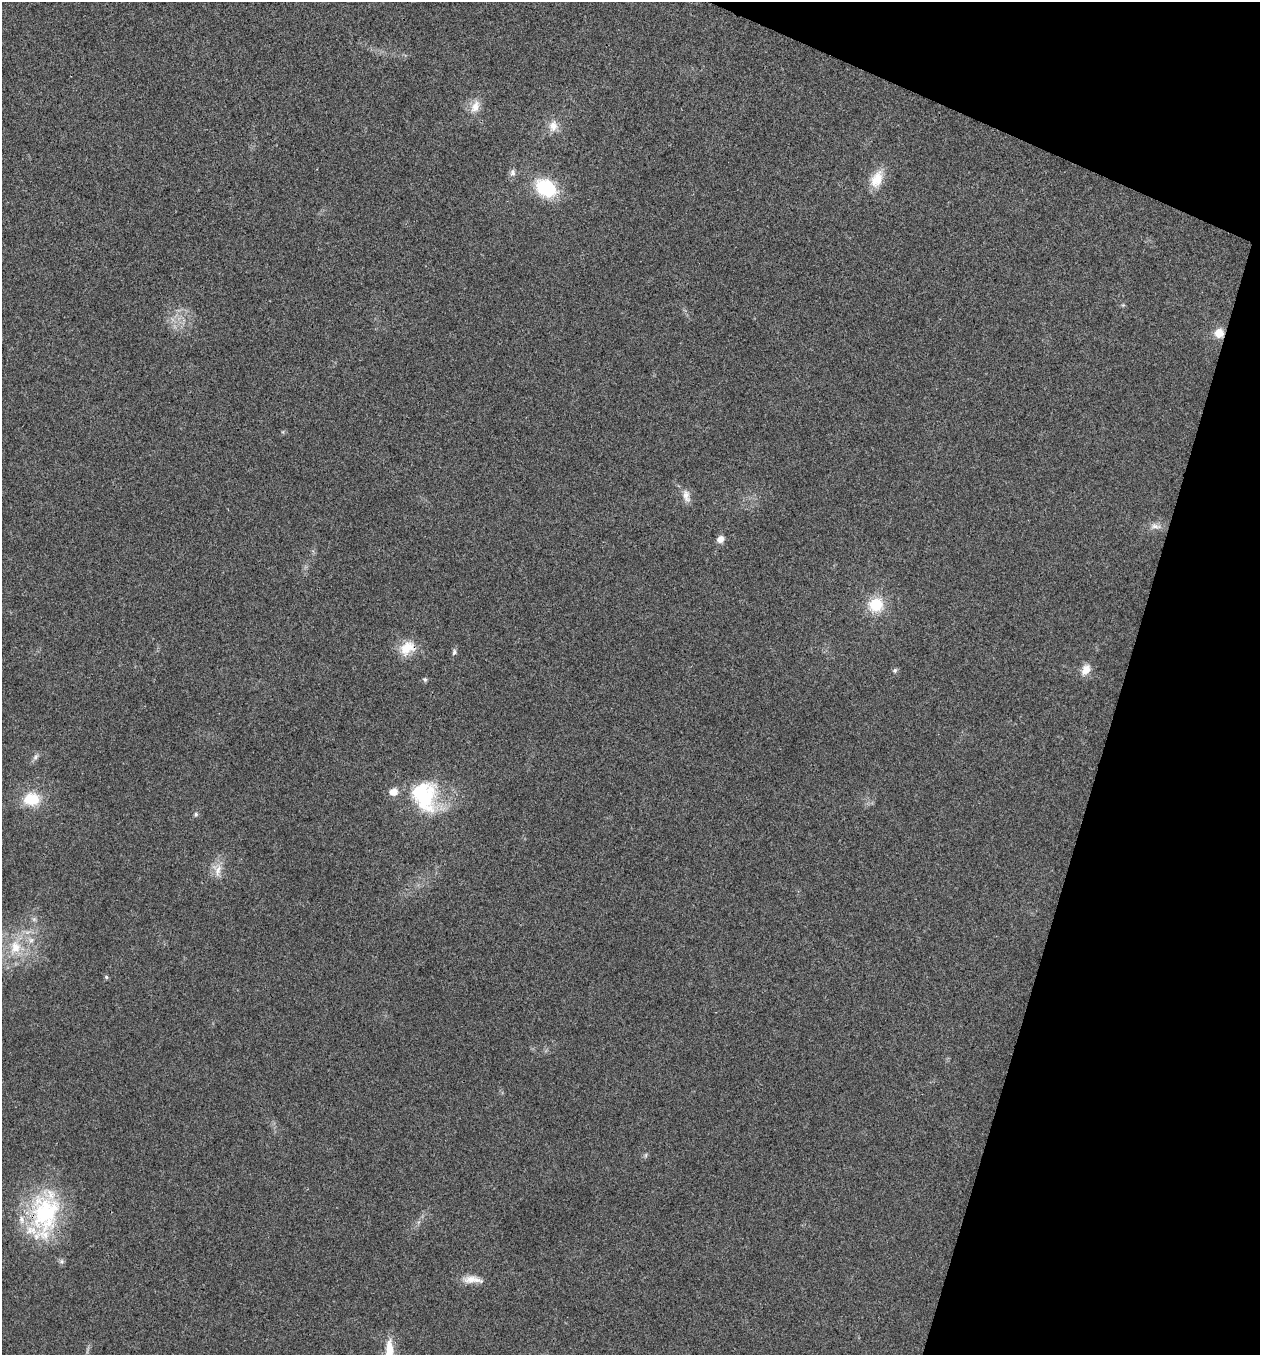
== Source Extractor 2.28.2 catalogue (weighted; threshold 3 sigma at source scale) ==
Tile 8 of 4 x 4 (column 4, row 2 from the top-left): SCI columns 3909-5166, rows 2711-4063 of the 5432 x 5418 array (HDU 1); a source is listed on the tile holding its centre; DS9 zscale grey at full resolution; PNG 1262 x 1357 px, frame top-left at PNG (2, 2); no overlay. Shown black and unused: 15% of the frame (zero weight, under 3 of 4 exposures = <1% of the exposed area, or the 3 px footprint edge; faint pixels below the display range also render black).
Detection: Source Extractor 2.28.2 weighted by HDU 2 'WHT'; one run over the whole footprint, this tile lists its part. Background 0.0241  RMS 0.0054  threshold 0.0242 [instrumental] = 3 sigma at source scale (4.5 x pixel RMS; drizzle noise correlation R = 1.50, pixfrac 1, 0.05/0.05 arcsec/px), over >= 5 px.
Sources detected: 33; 2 too faint to see at this stretch — not listed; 4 inside a brighter listed object's ellipse — not listed separately; the other 27 listed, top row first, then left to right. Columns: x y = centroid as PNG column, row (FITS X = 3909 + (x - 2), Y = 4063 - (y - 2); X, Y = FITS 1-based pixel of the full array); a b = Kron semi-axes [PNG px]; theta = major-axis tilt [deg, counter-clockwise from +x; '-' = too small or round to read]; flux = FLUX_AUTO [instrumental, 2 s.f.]
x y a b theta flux
475 106 21 11 65 7.2
553 126 16 13 83 6.4
512 173 11 7 -79 2.4
877 179 26 15 63 12
546 188 22 16 -33 35
1123 305 5 5 - 0.78
1219 333 10 10 - 7.5
686 496 19 9 -78 4.5
1155 526 18 9 -9 4.2
720 539 8 7 - 3.8
876 605 19 17 37 18
407 648 22 16 32 12
454 652 9 6 -87 1.5
895 670 6 5 - 1.2
1086 670 15 10 59 5.9
425 680 6 5 - 0.96
36 757 11 6 63 2
425 796 42 31 -59 49
32 799 20 15 6 18
196 814 7 6 - 1.1
217 870 22 13 -79 7.2
16 947 24 22 64 23
106 977 5 5 - 1.1
645 1155 8 4 81 0.89
45 1213 66 35 82 70
472 1279 27 9 -3 6.8
389 1350 28 10 89 11
Overlapping masked pixels (flux is a lower limit): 3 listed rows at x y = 1219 333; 407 648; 45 1213
Isophote crosses this tile's border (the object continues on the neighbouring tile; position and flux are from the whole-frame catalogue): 1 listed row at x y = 389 1350